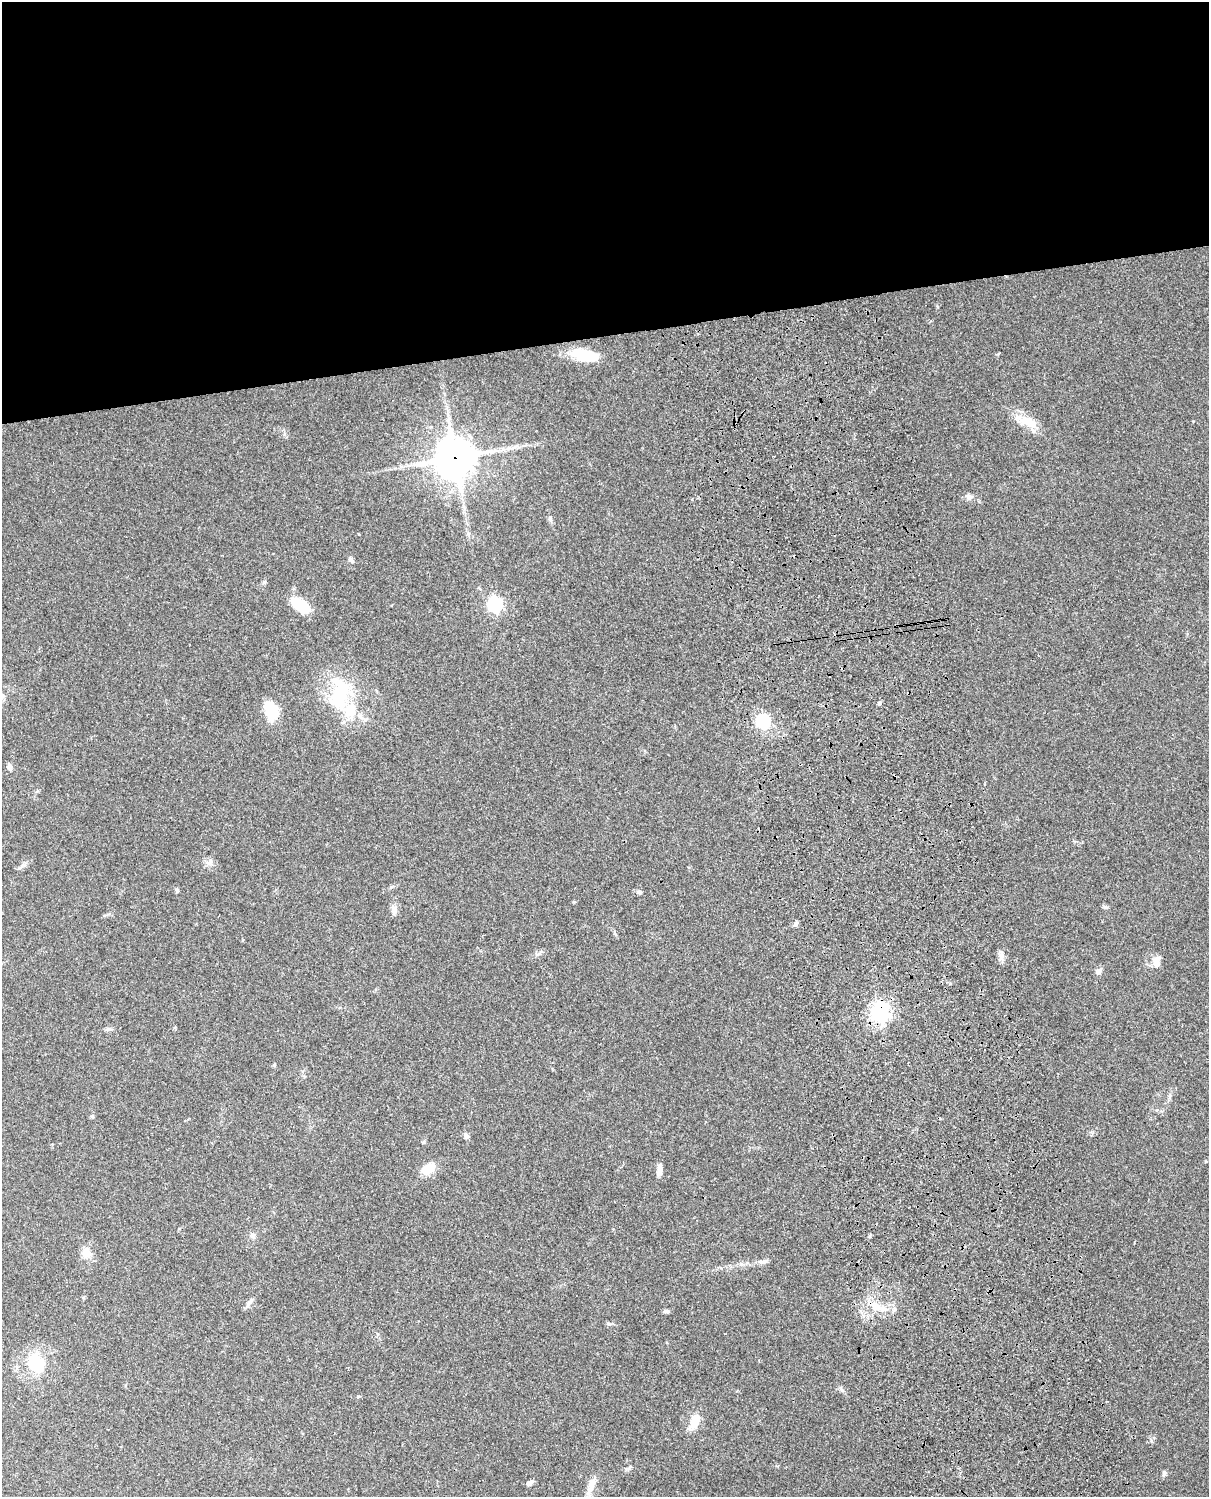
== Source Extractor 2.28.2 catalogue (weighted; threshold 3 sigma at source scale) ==
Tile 2 of 4 x 3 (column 2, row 1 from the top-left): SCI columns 1347-2553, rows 3267-4761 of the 5086 x 4924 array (HDU 1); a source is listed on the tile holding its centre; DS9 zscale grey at full resolution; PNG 1211 x 1499 px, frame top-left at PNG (2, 2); no overlay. Shown black and unused: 22% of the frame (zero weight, under 3 of 4 exposures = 6% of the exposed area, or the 3 px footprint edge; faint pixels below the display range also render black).
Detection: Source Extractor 2.28.2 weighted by HDU 2 'WHT'; one run over the whole footprint, this tile lists its part. Background 0.101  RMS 0.0064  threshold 0.0288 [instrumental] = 3 sigma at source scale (4.5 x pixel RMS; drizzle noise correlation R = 1.50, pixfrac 1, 0.05/0.05 arcsec/px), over >= 5 px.
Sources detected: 47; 2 inside a brighter object's white glare — not listed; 1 inside a brighter listed object's ellipse — not listed separately; the other 44 listed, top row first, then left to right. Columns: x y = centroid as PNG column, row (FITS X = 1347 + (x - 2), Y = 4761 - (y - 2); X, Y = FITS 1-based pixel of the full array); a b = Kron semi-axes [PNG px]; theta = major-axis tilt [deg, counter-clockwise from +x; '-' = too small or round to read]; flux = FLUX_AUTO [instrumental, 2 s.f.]
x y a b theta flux
582 355 27 16 -15 17
1027 421 34 11 -27 12
455 458 14 14 - 1400
969 497 10 8 -24 2.4
550 519 6 5 - 1.2
351 559 8 5 -55 1.7
264 582 5 5 - 1.1
301 605 18 9 -34 24
495 605 6 6 - 140
340 694 50 24 83 39
3 696 7 4 90 1.2
879 703 6 4 89 0.92
273 713 18 16 2 13
763 721 6 6 - 120
9 767 9 6 -64 2
177 890 6 4 -64 0.96
639 892 6 5 - 1.3
1105 907 7 4 -18 1.1
394 910 14 7 88 3.1
795 924 7 5 46 1.4
539 954 10 3 21 1.3
1001 955 11 7 -87 3
1156 962 16 9 -87 4.5
1098 971 7 6 - 2.7
880 1012 7 7 - 310
108 1029 9 5 15 1.6
274 1065 5 4 - 0.67
92 1116 5 4 - 0.85
466 1135 7 6 - 1.6
428 1169 17 11 37 9.7
660 1169 14 5 83 4.1
253 1236 7 7 - 1.9
86 1253 16 12 -79 5.8
763 1262 13 6 4 2.4
249 1302 15 5 52 2.2
876 1307 29 10 -20 12
666 1311 8 5 -6 1.3
609 1324 7 5 -20 1.2
36 1363 22 21 - 23
842 1390 6 5 - 1.2
696 1418 16 13 -70 7.4
1164 1473 7 5 71 1.5
530 1483 7 5 32 2.1
592 1483 14 10 75 5.2
Overlapping masked pixels (flux is a lower limit): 3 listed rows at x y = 455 458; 880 1012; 876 1307
Unlisted compact peaks at least as high as the median listed source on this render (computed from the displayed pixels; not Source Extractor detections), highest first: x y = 424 1142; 358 1396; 1151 1441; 1193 421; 629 1468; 574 902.